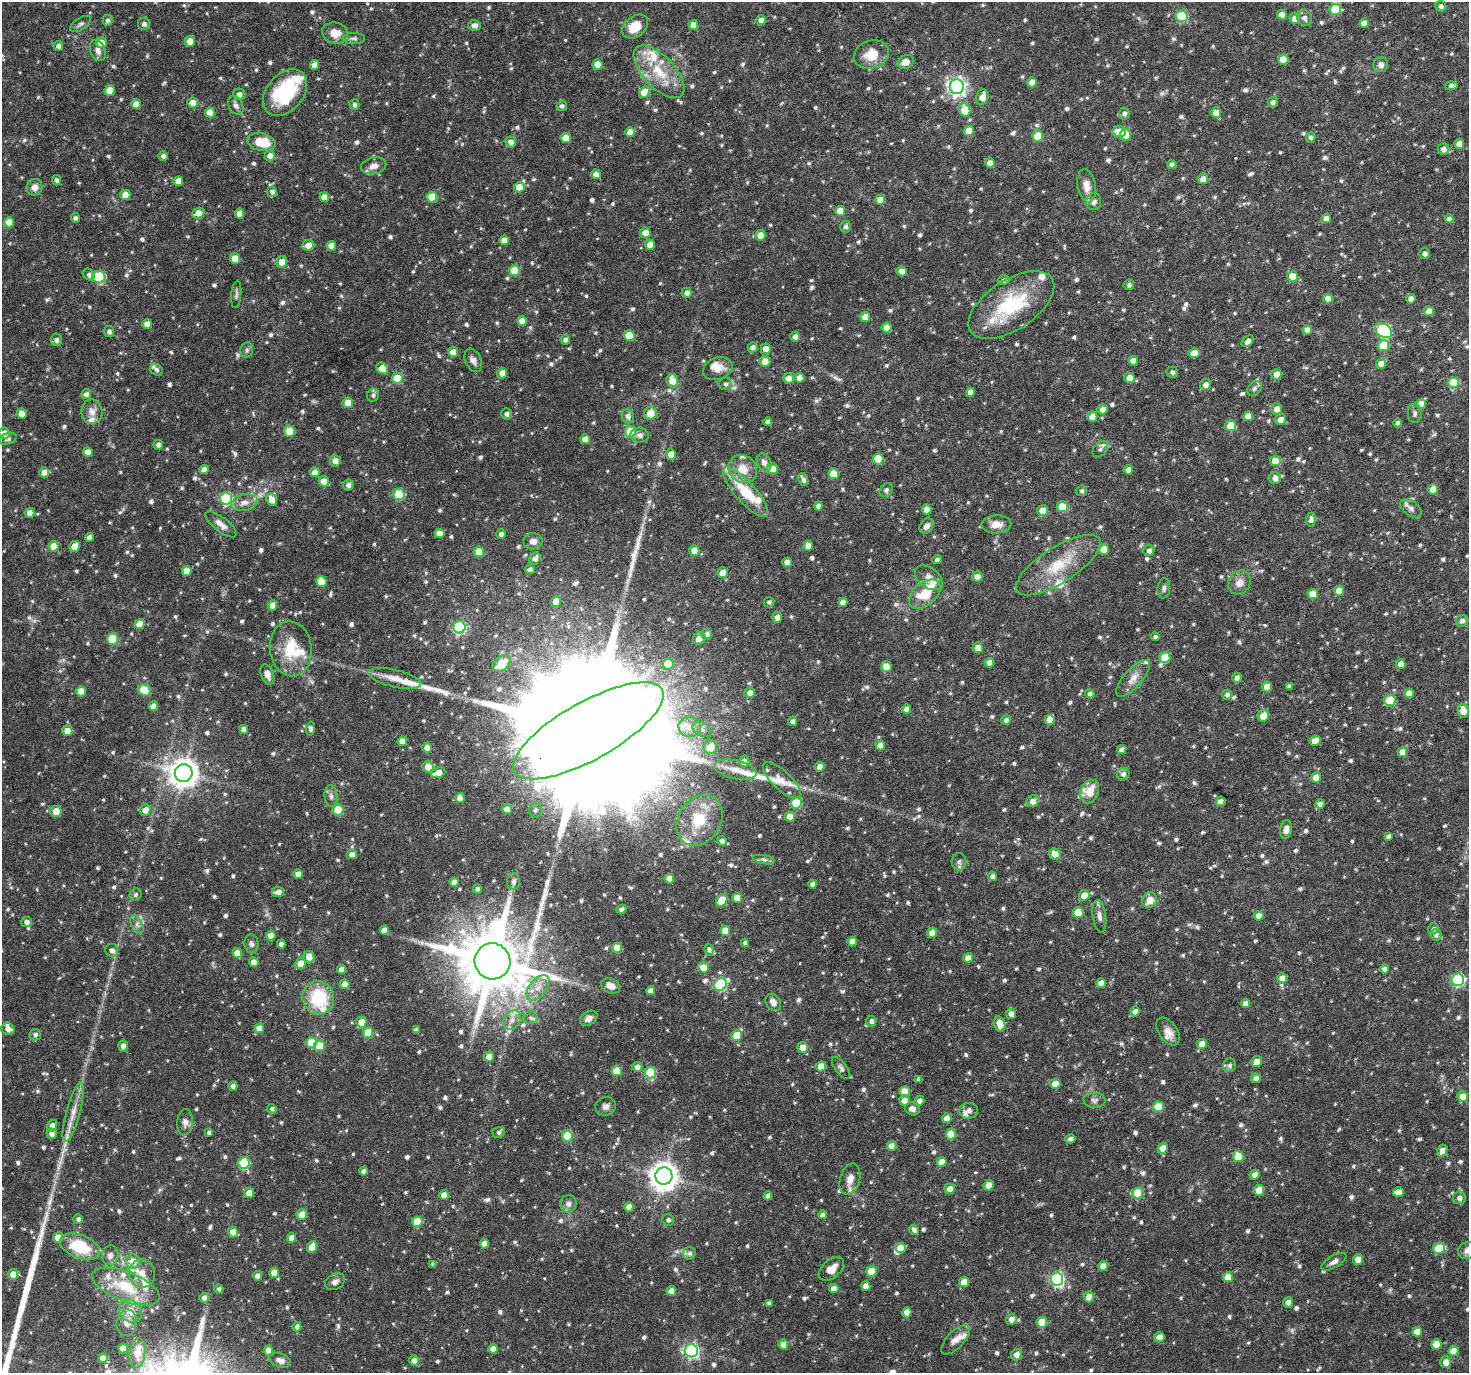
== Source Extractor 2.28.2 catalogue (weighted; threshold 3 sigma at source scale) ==
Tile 10 of 4 x 4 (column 2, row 3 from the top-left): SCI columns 1473-2939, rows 1491-2861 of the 5881 x 5789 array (HDU 1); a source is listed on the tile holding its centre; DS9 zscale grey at full resolution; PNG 1471 x 1375 px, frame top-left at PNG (2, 2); each listed source drawn as its Kron ellipse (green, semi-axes under 4 px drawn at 4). Shown black and unused: <1% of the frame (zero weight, under 5 of 10 exposures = <1% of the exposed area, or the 3 px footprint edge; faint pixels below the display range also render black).
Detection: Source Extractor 2.28.2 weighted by HDU 2 'WHT'; one run over the whole footprint, this tile lists its part. Background 0.035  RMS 0.0019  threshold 0.00757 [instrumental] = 3 sigma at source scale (4.09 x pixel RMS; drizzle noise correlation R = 1.36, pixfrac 0.8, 0.0396/0.0396 arcsec/px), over >= 5 px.
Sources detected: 1057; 3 too faint to see at this stretch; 6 long thin detections or spike segments (spike, bleed or trail) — neither listed nor drawn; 39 inside a brighter listed object's ellipse — not listed separately; of the other 1009, all 500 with FLUX_AUTO >= 0.45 (the completeness limit of this list) listed and drawn (509 fainter detections not listed), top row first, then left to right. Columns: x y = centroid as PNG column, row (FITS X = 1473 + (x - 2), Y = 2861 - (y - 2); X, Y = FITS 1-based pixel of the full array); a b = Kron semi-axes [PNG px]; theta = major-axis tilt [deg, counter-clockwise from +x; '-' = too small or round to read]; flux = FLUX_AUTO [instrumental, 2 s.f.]
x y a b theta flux
1441 6 5 5 - 0.61
1335 10 6 5 - 7.1
1282 15 5 5 - 2
1182 16 6 5 - 12
1304 18 8 7 - 0.77
1295 19 5 5 - 1.8
107 20 5 5 - 0.49
761 20 5 4 - 0.8
1364 23 5 4 - 1.3
81 24 12 6 32 0.54
144 24 6 6 - 0.63
475 25 6 5 - 0.81
693 25 5 4 - 1.9
635 26 14 10 38 3.5
335 33 13 10 -14 2.1
354 38 11 5 0 0.48
101 42 5 5 - 1.9
190 42 5 5 - 1.6
58 46 5 5 - 0.68
98 50 11 7 -70 1
871 54 18 14 19 3.3
1283 60 5 5 - 3.5
906 62 8 6 23 1.4
597 64 5 5 - 2.9
314 65 5 4 - 1.5
1381 65 7 7 - 0.86
659 72 33 15 -47 6.1
1032 82 5 5 - 2
1451 86 6 4 3 0.56
957 87 7 7 - 69
110 91 5 5 - 2.3
285 92 26 18 50 12
645 92 6 5 - 3.4
239 94 6 5 - 0.6
982 97 8 6 75 1.5
1273 102 5 5 - 0.57
193 103 5 5 - 1.9
136 104 5 5 - 1.8
236 105 10 7 -60 0.64
354 105 5 5 - 0.54
562 106 5 5 - 0.5
965 110 7 5 -70 4.7
210 112 5 5 - 2.7
1124 113 6 5 - 0.65
1216 113 5 5 - 2
969 131 5 5 - 2.5
630 132 5 5 - 1.5
1119 132 6 5 - 2.8
1125 135 6 5 - 2
1038 136 5 5 - 4.7
1311 137 5 4 - 0.5
566 138 5 5 - 3
261 142 14 8 -12 3.8
511 142 5 5 - 1.1
1459 144 5 5 - 1.7
1443 149 6 6 - 0.95
163 156 4 4 - 0.67
270 156 5 5 - 1.1
990 163 5 5 - 1.6
1172 164 5 4 - 0.62
374 166 13 8 13 1.4
596 174 5 4 - 1.7
1203 179 5 5 - 1.5
57 180 5 4 - 0.46
178 181 5 5 - 1.9
1086 186 17 9 -80 1.7
34 187 8 7 - 1.1
519 187 5 5 - 2.3
272 192 5 5 - 0.69
125 195 5 5 - 2.4
324 197 5 5 - 1.8
432 197 5 5 - 4.2
880 200 5 5 - 2.2
1094 202 8 7 - 0.86
840 211 5 5 - 2.6
198 213 6 5 - 1.9
240 214 5 4 - 1.7
75 218 5 4 - 0.49
1326 218 5 4 - 1.5
1449 219 4 4 - 0.7
9 222 5 5 - 2.2
846 227 6 5 - 0.52
645 233 5 5 - 1.7
761 235 5 5 - 2.4
504 240 5 4 - 1.9
308 245 6 5 - 2
650 245 5 5 - 2
331 246 5 5 - 1.8
1425 254 5 5 - 0.7
235 259 5 5 - 3
282 262 6 5 - 1.9
514 270 5 5 - 3.4
902 271 5 5 - 1.1
89 274 6 5 - 0.53
1292 276 5 5 - 3.7
99 277 6 6 - 13
1004 280 6 5 - 0.48
1129 285 5 5 - 0.46
687 293 5 5 - 0.76
236 294 14 5 85 0.48
1328 298 5 5 - 1.9
1411 299 5 4 - 1
1011 305 49 24 33 13
1429 311 5 5 - 1.7
865 317 5 5 - 1.9
522 321 5 4 - 1.9
147 324 5 4 - 1.7
887 327 5 5 - 2.1
1307 330 5 4 - 1.1
1384 330 9 6 -38 23
109 332 5 5 - 0.61
629 335 5 5 - 4.4
795 337 5 5 - 0.79
56 340 6 5 - 0.6
565 340 5 4 - 0.62
1248 341 7 5 43 0.77
1384 345 5 5 - 6.1
753 347 5 5 - 0.8
766 349 5 5 - 1.8
247 350 8 6 78 0.47
453 352 5 5 - 1.8
1194 353 5 5 - 1.8
473 360 12 8 -67 0.91
765 361 5 5 - 1.9
1133 361 5 4 - 1.7
1381 364 5 5 - 1.8
382 368 6 5 - 2.4
718 368 15 11 21 1.9
156 370 7 5 -38 0.49
1172 372 5 5 - 0.48
502 373 5 5 - 1.6
1276 374 5 5 - 1.8
397 378 5 5 - 4.4
789 378 5 5 - 1.4
800 378 5 5 - 1.5
1130 378 5 5 - 2.3
672 381 7 5 -77 2.4
1453 383 5 5 - 7.3
725 384 6 6 - 0.47
1206 385 6 5 - 0.89
1254 389 8 6 46 0.47
970 392 4 4 - 1
86 394 5 5 - 0.61
373 395 7 6 - 0.52
348 403 5 5 - 2.4
1421 404 5 5 - 1.8
1103 409 5 5 - 1.2
1277 409 5 5 - 1.3
92 412 12 10 -90 1.5
22 413 5 5 - 1.8
650 413 7 6 - 2.2
1415 413 10 7 90 0.6
506 414 5 5 - 0.49
628 416 7 6 - 0.8
1248 416 5 5 - 1.8
1092 417 5 5 - 1.8
1280 419 6 5 - 1
768 422 4 4 - 0.75
1398 423 4 4 - 0.51
1231 426 5 5 - 4.9
289 431 5 5 - 5.2
630 432 5 5 - 7.5
4 433 5 5 - 1.5
639 435 9 7 -5 0.71
8 439 9 5 19 0.45
585 439 5 5 - 1.7
158 445 5 5 - 0.64
1100 449 9 6 50 0.63
88 452 5 4 - 1.7
671 454 5 5 - 1.6
878 459 5 5 - 4.3
335 461 5 5 - 1.2
1275 461 5 5 - 3.2
764 462 9 7 -65 0.89
743 469 15 13 -40 2.7
772 469 5 5 - 2.9
204 470 5 4 - 1
1128 470 4 4 - 1.2
44 472 5 5 - 1.5
315 472 5 5 - 1.6
834 474 5 5 - 4.1
1275 478 6 6 - 1.2
803 480 6 4 -62 0.75
324 481 5 5 - 2.1
348 485 5 5 - 0.71
1433 489 5 5 - 1.9
886 490 7 6 - 0.56
1082 491 5 5 - 0.49
745 492 32 10 -48 7.1
399 495 6 5 - 9.2
226 498 6 6 - 19
272 500 6 5 - 1.7
245 502 13 8 11 1.3
818 506 4 4 - 0.66
1063 507 5 5 - 6.1
1411 508 12 7 -38 0.77
927 509 5 5 - 2
1042 511 5 5 - 2.2
30 513 5 4 - 1.5
1311 520 7 5 83 0.71
221 524 19 7 -38 1.4
996 524 15 9 2 1.8
927 526 8 6 52 0.86
439 533 5 4 - 1.3
501 534 5 5 - 0.64
89 537 4 4 - 1
533 541 10 8 2 0.95
54 546 5 5 - 3.1
74 546 6 5 - 2.1
808 546 5 5 - 2.1
1104 549 5 5 - 2.6
694 550 5 5 - 1.7
1149 551 5 5 - 0.67
479 552 5 5 - 3.4
535 559 7 5 60 0.89
937 560 4 4 - 0.54
787 562 5 4 - 1.5
1058 565 49 17 32 7.6
530 570 5 4 - 0.64
187 571 5 5 - 1.9
723 573 5 5 - 1.8
977 576 5 5 - 1.3
929 578 16 10 -36 1.7
321 581 5 5 - 4.4
1239 583 12 10 57 1.5
1164 588 10 6 84 0.52
1339 591 5 5 - 2.5
925 594 18 11 40 4.9
1313 594 5 5 - 3.8
556 601 5 5 - 1.8
769 602 5 5 - 0.45
843 602 4 4 - 1.1
272 605 5 4 - 1.7
777 617 5 5 - 0.99
1462 621 6 6 - 0.7
140 624 5 5 - 2.4
459 627 6 6 - 22
707 634 5 5 - 0.63
1155 637 4 4 - 0.49
699 638 6 6 - 1.5
112 639 5 5 - 7.3
978 648 5 5 - 1.6
291 649 27 21 -83 7
1165 657 5 5 - 5.7
502 663 10 7 38 3.6
989 663 5 4 - 1.5
668 664 5 5 - 4.8
1401 664 5 5 - 1.6
886 667 5 5 - 3
267 674 10 6 -66 1.1
1133 678 23 9 49 1.8
1237 678 5 4 - 0.69
395 679 27 8 -13 2.5
1289 686 4 4 - 0.6
1267 687 5 5 - 2.2
144 690 6 5 - 6.7
81 691 5 5 - 2.8
750 693 5 5 - 0.99
1409 693 5 5 - 1.7
1090 694 5 4 - 0.53
1227 695 5 5 - 0.54
1390 700 6 5 - 6.9
153 706 5 4 - 1.5
907 709 4 4 - 1.2
1463 711 7 5 -80 1.9
1263 716 6 5 - 2.1
1006 720 5 4 - 0.57
1049 720 5 5 - 1.5
793 721 5 4 - 0.79
690 727 11 10 - 1.6
244 729 4 4 - 0.78
310 729 7 4 85 0.58
702 729 10 6 -31 0.67
67 731 5 5 - 1.6
588 731 85 29 29 23000
402 741 5 4 - 1.7
1315 741 5 5 - 1.6
880 745 5 5 - 1.7
427 747 5 5 - 1.2
710 747 7 6 - 2.5
1122 749 5 4 - 0.75
1402 752 5 5 - 1.7
744 761 6 5 - 1
428 767 5 5 - 1.8
820 767 5 4 - 1.6
735 770 21 9 -12 2.2
184 773 9 9 - 230
438 773 7 5 21 2.1
1123 774 6 6 - 0.75
1316 778 5 5 - 2.2
782 780 24 9 -43 2.1
1090 791 12 9 69 3
331 796 11 6 -82 0.68
460 798 5 4 - 1.9
1033 801 6 5 - 1.3
1220 801 5 4 - 1
796 803 5 5 - 9.7
1320 804 5 4 - 0.91
507 809 5 4 - 1.8
145 810 6 5 - 1.5
338 810 5 5 - 6.5
535 810 7 6 - 0.49
56 811 5 5 - 2.4
790 817 5 5 - 1.8
700 820 27 21 58 7.5
1286 830 9 6 82 1.1
1388 836 4 3 - 0.48
722 841 5 4 - 0.7
1055 854 6 5 - 1.7
352 855 5 4 - 1.2
764 860 11 4 -11 0.55
959 862 8 7 - 0.57
298 874 5 4 - 1.4
993 876 4 4 - 0.77
669 879 5 4 - 1.8
454 882 4 4 - 1.3
513 882 8 6 88 0.64
813 884 4 4 - 0.92
477 889 4 4 - 0.46
278 892 6 5 - 0.99
136 895 6 5 - 0.47
1084 895 5 5 - 1.9
737 898 5 5 - 2.4
722 900 7 5 56 4
1150 900 8 7 - 2
622 909 5 4 - 0.58
1078 912 5 5 - 4.2
1099 916 16 6 -82 0.93
1259 916 5 4 - 1.7
27 922 5 5 - 0.7
137 925 10 5 -64 0.69
1433 929 6 5 - 0.49
384 930 5 4 - 1.2
725 931 5 5 - 2.5
932 933 5 5 - 1.7
1436 935 5 5 - 0.67
271 936 5 4 - 1.8
852 942 5 4 - 1.7
745 943 4 4 - 0.46
251 944 9 7 -85 0.66
281 944 4 4 - 0.73
617 948 5 5 - 3.2
112 950 6 6 - 0.84
709 950 6 5 - 0.46
237 953 5 4 - 2.3
309 957 6 5 - 2.1
968 958 5 5 - 1.8
492 961 18 18 - 1700
254 962 5 4 - 1.7
301 964 5 5 - 2
703 968 5 5 - 2.3
342 969 4 4 - 1.2
1384 969 4 4 - 0.74
1282 978 5 5 - 1.7
1458 980 6 6 - 21
1101 983 5 4 - 1.7
345 984 5 4 - 1.8
720 985 7 6 - 17
610 986 10 7 -27 1.4
538 988 15 8 51 1.8
651 991 4 4 - 1.1
318 998 17 16 - 9.2
773 1002 9 7 -55 1
1246 1003 4 4 - 1.6
1135 1011 5 4 - 0.89
1011 1014 5 5 - 1
530 1018 7 6 - 0.48
589 1018 9 6 30 1
512 1020 10 8 54 1.2
871 1021 5 5 - 0.63
361 1022 5 5 - 1.7
1000 1024 8 5 -75 1.9
259 1028 5 5 - 1.8
8 1029 7 5 -15 1.2
416 1030 4 4 - 0.67
1168 1031 16 9 -55 1.6
368 1033 5 5 - 3.9
35 1035 6 5 - 0.51
737 1035 5 5 - 3.8
312 1042 5 5 - 6
1202 1044 5 5 - 1.7
123 1046 5 4 - 0.97
319 1046 5 5 - 4.2
803 1047 5 5 - 1.9
489 1056 5 5 - 1.9
1257 1061 5 5 - 1.3
1230 1065 7 6 - 0.56
821 1066 5 5 - 1.8
637 1067 5 5 - 0.83
841 1068 13 5 -52 0.57
617 1071 5 5 - 4.4
650 1073 6 5 - 10
1256 1078 5 4 - 0.97
919 1079 4 4 - 0.64
1055 1084 5 5 - 2.2
233 1086 4 4 - 0.72
905 1091 5 5 - 2.3
1462 1097 5 5 - 1.9
904 1100 5 5 - 1.2
1094 1100 11 7 -2 0.68
919 1101 5 5 - 0.74
606 1106 10 9 - 0.79
1158 1107 5 5 - 5.9
272 1109 5 4 - 0.45
912 1109 8 6 -22 0.92
969 1111 9 8 - 0.75
73 1112 30 7 75 2.4
947 1118 5 4 - 1.6
185 1122 13 8 86 0.97
52 1126 6 5 - 0.84
209 1132 4 4 - 0.47
499 1133 6 5 - 0.57
52 1134 5 5 - 0.9
951 1134 5 5 - 3.9
567 1136 5 5 - 8.2
1070 1139 5 4 - 0.66
892 1146 5 5 - 1.8
1163 1148 5 5 - 2.6
1442 1150 6 5 - 1.4
1238 1157 5 5 - 4.6
942 1162 5 4 - 1.7
244 1163 6 5 - 12
363 1171 4 4 - 0.82
1255 1175 5 4 - 1
664 1176 8 8 - 210
850 1179 16 10 74 1.8
988 1185 5 5 - 2.9
950 1189 5 5 - 1.4
1259 1190 5 5 - 2.9
1398 1192 5 5 - 1.8
249 1193 5 5 - 2.1
1138 1193 5 5 - 7.8
444 1195 5 4 - 1.8
768 1196 4 4 - 0.87
1459 1198 6 6 - 0.85
568 1204 9 8 - 0.8
629 1207 5 4 - 1.5
302 1214 5 5 - 2.1
823 1215 4 4 - 0.77
78 1219 5 4 - 0.53
668 1220 6 5 - 0.5
417 1222 5 5 - 4.3
914 1230 5 5 - 0.79
233 1232 5 5 - 1.7
58 1237 5 5 - 1.7
291 1238 5 4 - 1.6
484 1244 5 4 - 1.6
80 1247 21 11 -21 7.7
312 1247 6 4 66 2.6
901 1248 5 5 - 2.2
1439 1248 6 5 - 5.5
1467 1251 10 8 25 1.1
689 1253 6 6 - 0.63
110 1255 10 8 78 0.97
1358 1260 5 5 - 1.9
133 1261 7 7 - 2.3
1334 1262 14 6 31 0.8
433 1264 4 4 - 0.53
1103 1266 5 5 - 1.6
831 1269 15 9 40 2
871 1272 5 5 - 4.4
142 1273 14 13 - 2.1
274 1273 5 5 - 2.3
13 1274 5 5 - 1.8
258 1276 4 4 - 1.2
1228 1277 5 5 - 2.7
1057 1279 7 6 - 32
335 1282 10 7 30 0.86
964 1282 5 5 - 1.8
126 1286 36 15 -21 8.1
866 1286 5 4 - 1.6
219 1289 5 4 - 0.45
834 1289 4 4 - 1.5
671 1291 5 5 - 1.5
1089 1297 5 5 - 1.9
204 1298 5 4 - 0.88
1288 1302 5 5 - 0.99
769 1303 4 4 - 0.64
130 1311 12 10 -41 2.3
907 1312 5 4 - 1.7
1011 1319 5 5 - 1.2
1042 1322 5 5 - 4.3
127 1323 13 10 80 1.4
297 1327 5 4 - 0.83
1417 1332 5 4 - 1.5
1160 1337 5 5 - 1.5
955 1340 19 8 46 1.4
1436 1344 5 5 - 3.6
783 1345 5 5 - 2.2
123 1348 5 4 - 2.1
493 1349 5 4 - 1.6
268 1351 5 4 - 1.9
691 1351 6 6 - 39
1454 1351 5 5 - 3.2
137 1353 15 8 83 2.8
1016 1355 6 5 - 1
103 1358 5 4 - 1.8
280 1360 11 7 -20 0.98
414 1360 5 5 - 0.89
1446 1362 6 5 - 1.4
Overlapping masked pixels (flux is a lower limit): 1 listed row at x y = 588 731
Isophote crosses this tile's border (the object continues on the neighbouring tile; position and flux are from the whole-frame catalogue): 4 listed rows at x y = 1335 10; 4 433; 1467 1251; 137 1353